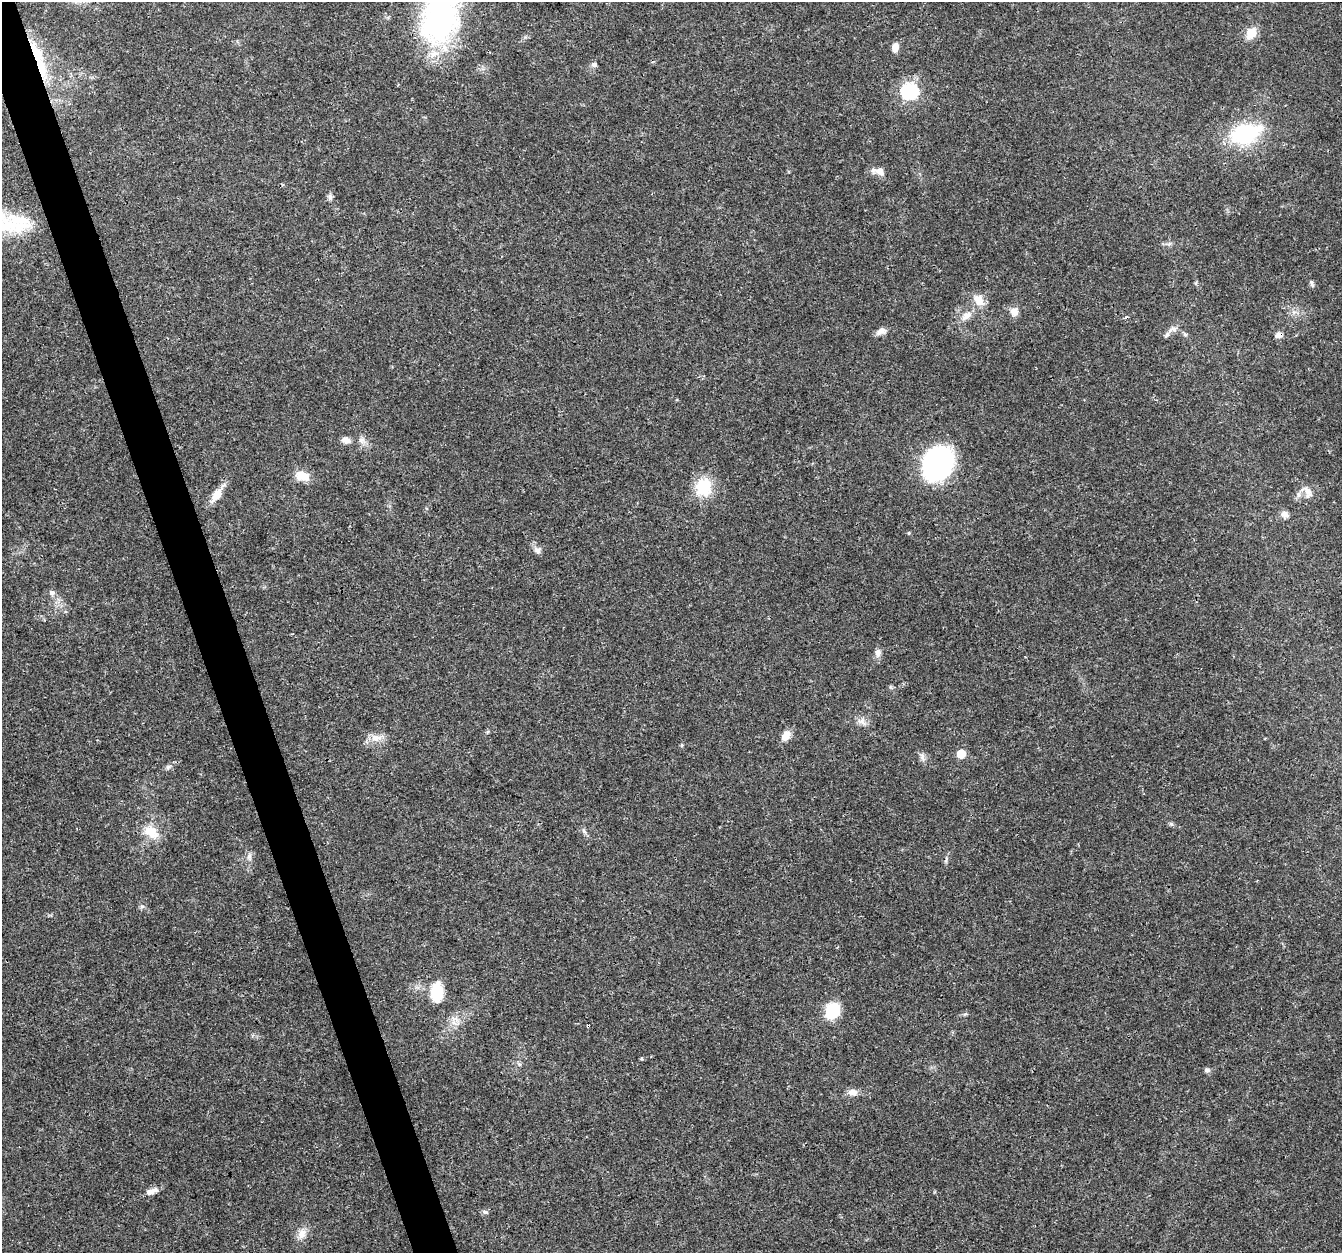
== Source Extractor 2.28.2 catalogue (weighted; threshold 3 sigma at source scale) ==
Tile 11 of 4 x 4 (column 3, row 3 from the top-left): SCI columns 2679-4018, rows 1367-2617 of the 5357 x 5182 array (HDU 1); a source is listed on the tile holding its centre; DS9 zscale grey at full resolution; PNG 1344 x 1255 px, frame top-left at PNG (2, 2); no overlay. Shown black and unused: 3% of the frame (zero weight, under 3 of 4 exposures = <1% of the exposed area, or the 3 px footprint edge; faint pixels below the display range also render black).
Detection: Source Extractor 2.28.2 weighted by HDU 2 'WHT'; one run over the whole footprint, this tile lists its part. Background 0.026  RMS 0.0019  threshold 0.00871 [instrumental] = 3 sigma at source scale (4.5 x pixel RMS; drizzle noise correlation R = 1.50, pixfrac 1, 0.0396/0.0396 arcsec/px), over >= 5 px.
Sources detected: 56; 1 inside a brighter object's white glare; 3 cosmic-ray / hot-pixel residue — not listed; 1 inside a brighter listed object's ellipse — not listed separately; the other 51 listed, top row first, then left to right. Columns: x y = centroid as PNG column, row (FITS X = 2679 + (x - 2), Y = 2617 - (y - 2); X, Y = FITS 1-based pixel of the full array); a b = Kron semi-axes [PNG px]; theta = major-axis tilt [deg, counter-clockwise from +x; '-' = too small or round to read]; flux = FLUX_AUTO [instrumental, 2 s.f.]
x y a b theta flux
440 17 63 41 71 41
1251 33 14 10 56 3
895 47 10 6 80 1.6
594 65 8 6 2 0.6
41 68 40 12 -73 7.5
910 91 7 7 - 50
1244 134 32 24 15 14
880 171 12 10 -36 1.5
330 196 8 6 -75 0.55
19 223 36 24 28 8.1
1312 284 13 3 -72 0.41
978 300 19 12 -53 2.4
1014 312 10 10 - 1.4
966 316 17 9 37 1.9
1172 329 14 8 18 1.3
881 331 14 8 27 1.1
1185 334 7 5 -30 0.36
1278 335 9 7 22 0.95
346 440 10 7 -23 1.2
362 440 8 7 - 0.77
938 463 27 21 60 46
302 476 15 10 -14 3
703 487 24 21 -88 5.9
1308 492 19 9 -47 1.6
216 495 15 9 52 2.8
1285 514 9 9 - 0.9
909 533 5 4 - 0.23
537 550 9 9 - 0.87
52 593 8 7 - 0.67
878 653 11 8 86 0.97
862 721 14 8 -26 1.1
786 736 12 8 55 1.9
376 738 16 9 1 1.9
682 745 5 4 - 0.24
961 754 6 5 - 5.7
922 757 12 6 -72 0.74
168 767 8 6 74 0.46
1171 824 6 5 - 0.33
584 831 8 4 -53 0.44
151 832 23 16 -39 3.8
249 857 11 6 -85 0.76
142 906 7 4 0 0.35
437 992 19 10 -90 7.4
832 1011 16 13 64 7.3
642 1058 5 3 - 0.22
519 1064 6 4 -18 0.32
1207 1070 7 6 - 0.54
853 1092 11 8 -1 1.5
152 1191 17 7 21 1.4
485 1212 9 5 -20 0.46
302 1234 16 10 69 1.7
Overlapping masked pixels (flux is a lower limit): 2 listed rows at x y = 41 68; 1278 335
Isophote crosses this tile's border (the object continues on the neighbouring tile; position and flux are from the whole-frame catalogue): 1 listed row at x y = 440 17
Unlisted compact peaks at least as high as the median listed source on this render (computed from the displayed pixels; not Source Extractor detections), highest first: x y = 965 1014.